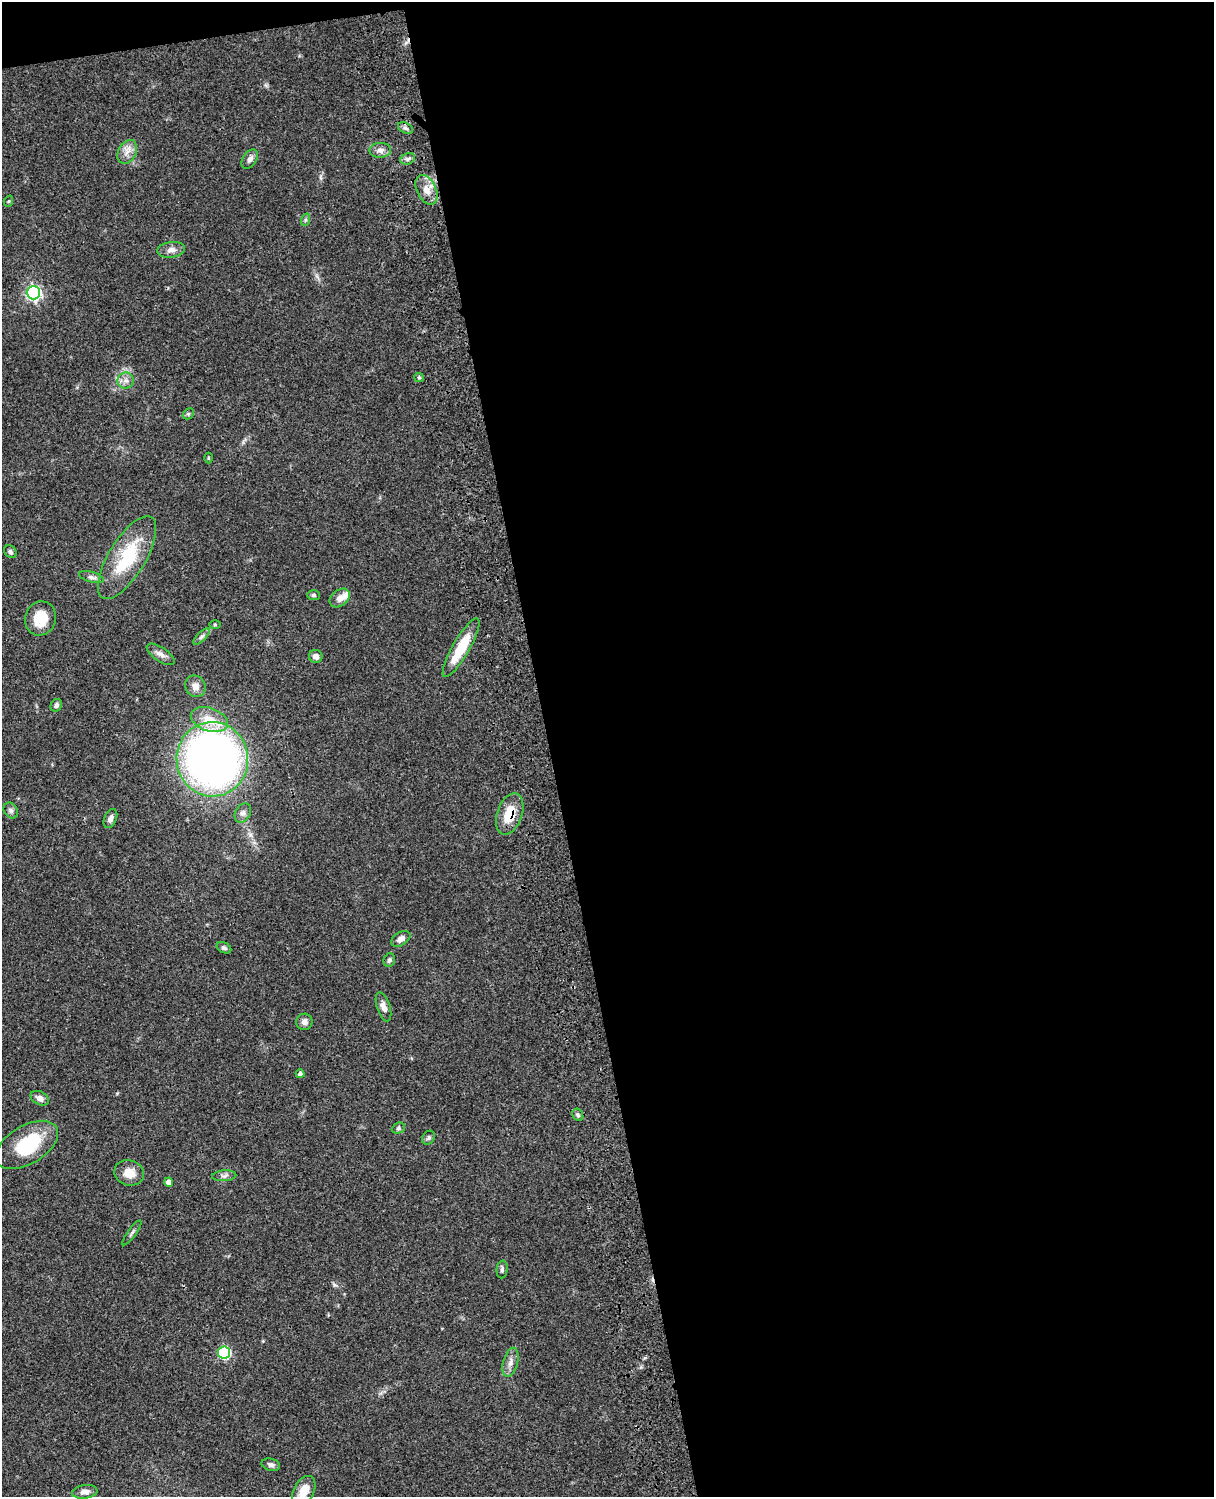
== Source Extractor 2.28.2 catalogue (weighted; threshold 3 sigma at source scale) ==
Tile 4 of 4 x 3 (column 4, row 1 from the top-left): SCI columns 3757-4968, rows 3268-4762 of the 5087 x 4926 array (HDU 1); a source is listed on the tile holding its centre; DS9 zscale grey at full resolution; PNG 1216 x 1499 px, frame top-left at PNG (2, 2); each listed source drawn as its Kron ellipse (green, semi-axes under 4 px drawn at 4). Shown black and unused: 56% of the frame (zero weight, under 3 of 4 exposures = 6% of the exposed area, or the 3 px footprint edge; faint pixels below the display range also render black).
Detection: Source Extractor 2.28.2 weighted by HDU 2 'WHT'; one run over the whole footprint, this tile lists its part. Background 0.0811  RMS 0.0059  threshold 0.0265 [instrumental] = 3 sigma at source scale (4.5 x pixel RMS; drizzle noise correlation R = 1.50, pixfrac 1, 0.05/0.05 arcsec/px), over >= 5 px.
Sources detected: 56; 1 inside a brighter object's white glare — neither listed nor drawn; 1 inside a brighter listed object's ellipse — not listed separately; the other 54 listed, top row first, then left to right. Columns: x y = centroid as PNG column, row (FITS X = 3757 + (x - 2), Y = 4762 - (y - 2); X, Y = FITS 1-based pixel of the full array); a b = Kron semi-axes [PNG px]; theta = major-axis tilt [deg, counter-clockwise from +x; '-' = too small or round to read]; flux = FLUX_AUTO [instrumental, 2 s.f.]
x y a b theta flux
406 128 8 5 -27 1.7
380 150 11 7 2 2.8
127 152 13 9 61 4.4
250 159 11 6 55 2.6
408 159 7 5 21 1.6
426 190 16 9 -64 6.1
9 201 6 3 71 0.56
305 220 6 4 72 0.85
171 250 14 8 8 3.3
33 293 6 6 - 140
419 377 5 4 - 0.73
125 380 8 8 - 2.8
188 414 6 4 44 0.96
208 458 5 3 - 0.56
10 552 7 5 -45 1.3
127 558 47 18 59 35
91 577 12 5 -16 2.1
313 595 6 5 - 1.2
340 598 11 8 38 4.4
40 618 17 15 71 13
215 625 5 3 - 0.67
201 636 10 4 45 1.6
461 648 34 8 60 19
161 654 16 7 -34 3.1
316 656 7 6 - 3.2
195 686 11 10 - 4
56 705 6 5 - 1.6
209 720 19 11 -19 12
212 759 37 35 -82 350
11 811 8 6 -58 1.7
243 813 10 7 60 2.4
510 814 22 12 71 14
110 818 10 6 67 2.5
401 939 10 6 33 3.2
224 948 7 5 -25 1.4
389 960 7 5 75 1.5
383 1007 15 6 -72 3.3
304 1022 8 8 - 2.9
300 1074 4 4 - 1.9
40 1098 10 6 -27 3.3
578 1115 6 5 - 1.2
398 1128 7 5 23 1.1
429 1138 7 6 - 1.2
27 1145 35 19 31 33
129 1173 15 12 -17 7.4
224 1176 12 5 3 1.9
169 1182 4 4 - 4
132 1233 15 3 54 1.3
502 1269 9 5 83 1.4
224 1352 6 6 - 70
510 1362 15 7 75 3.7
271 1465 9 6 -14 1.9
304 1491 16 10 62 8.3
85 1492 13 7 7 3.1
Overlapping masked pixels (flux is a lower limit): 1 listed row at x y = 510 814
Isophote crosses this tile's border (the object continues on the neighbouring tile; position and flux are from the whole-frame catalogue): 1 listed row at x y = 304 1491